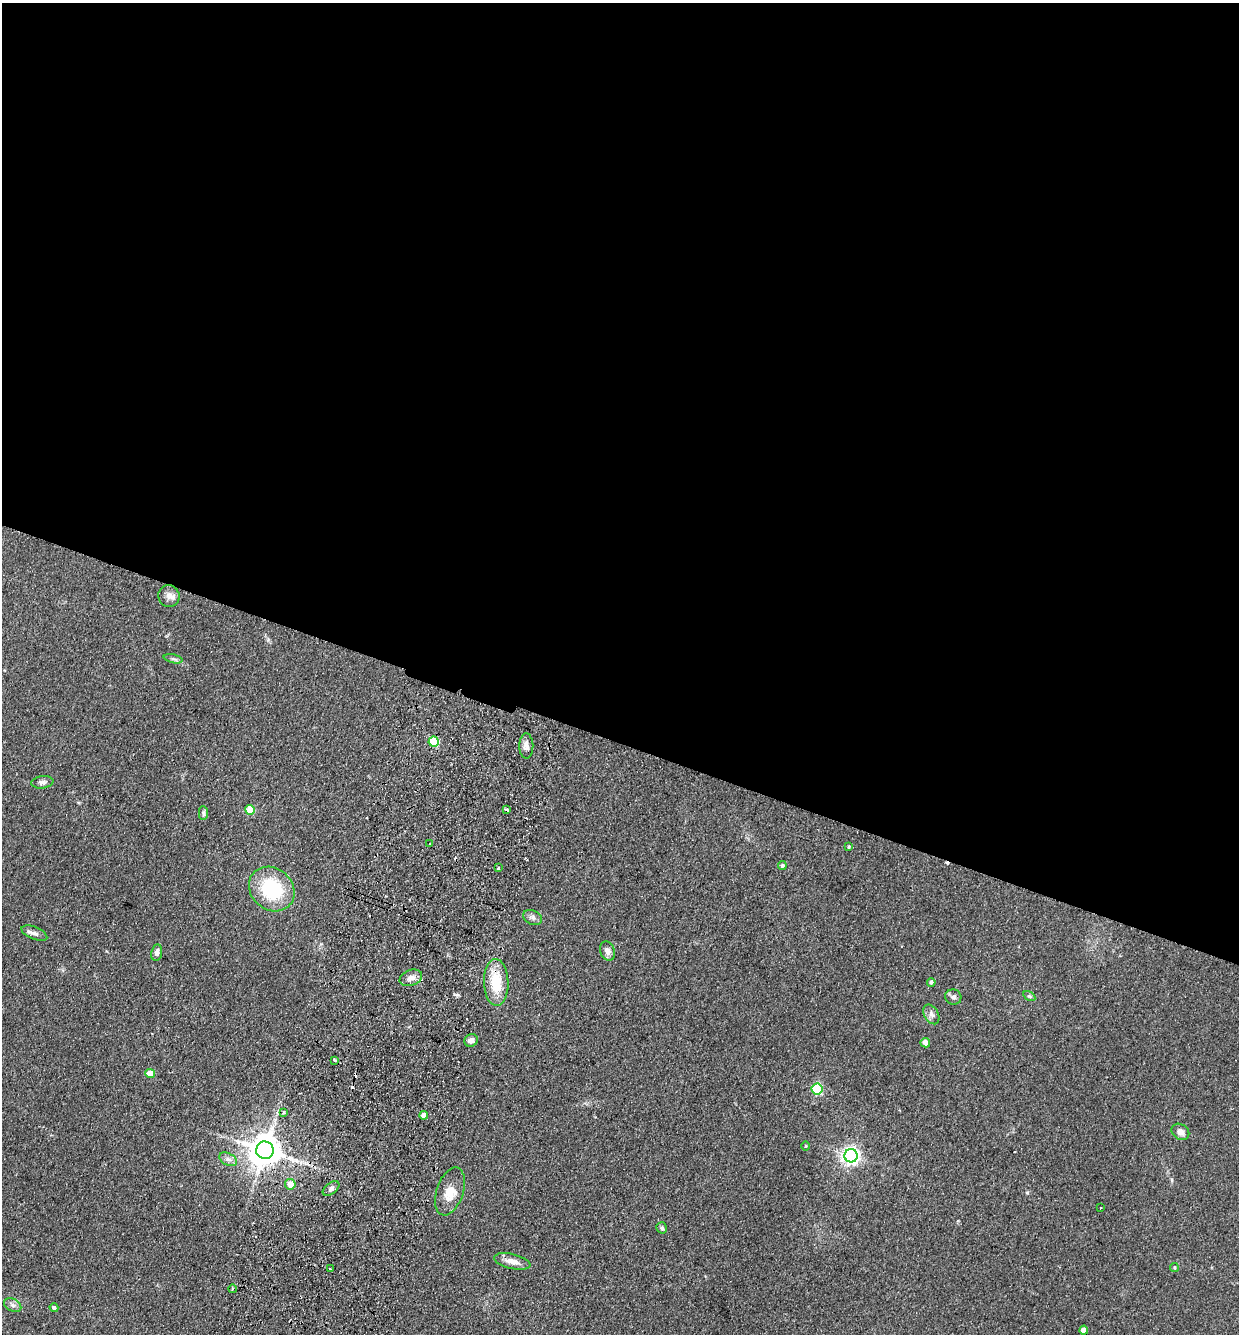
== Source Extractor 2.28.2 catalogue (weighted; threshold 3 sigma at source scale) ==
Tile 3 of 4 x 4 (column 3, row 1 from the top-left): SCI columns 2791-4027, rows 4016-5347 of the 5452 x 5368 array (HDU 1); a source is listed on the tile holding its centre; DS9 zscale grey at full resolution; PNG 1241 x 1336 px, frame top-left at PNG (2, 3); each listed source drawn as its Kron ellipse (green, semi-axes under 4 px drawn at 4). Shown black and unused: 56% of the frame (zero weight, under 2 of 3 exposures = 3% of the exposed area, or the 3 px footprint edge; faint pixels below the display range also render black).
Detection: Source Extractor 2.28.2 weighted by HDU 2 'WHT'; one run over the whole footprint, this tile lists its part. Background 0.15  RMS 0.011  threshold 0.0505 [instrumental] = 3 sigma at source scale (4.5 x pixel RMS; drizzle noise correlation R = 1.50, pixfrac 1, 0.05/0.05 arcsec/px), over >= 5 px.
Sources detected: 54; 6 cosmic-ray / hot-pixel residue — neither listed nor drawn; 1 inside a brighter listed object's ellipse — not listed separately; the other 47 listed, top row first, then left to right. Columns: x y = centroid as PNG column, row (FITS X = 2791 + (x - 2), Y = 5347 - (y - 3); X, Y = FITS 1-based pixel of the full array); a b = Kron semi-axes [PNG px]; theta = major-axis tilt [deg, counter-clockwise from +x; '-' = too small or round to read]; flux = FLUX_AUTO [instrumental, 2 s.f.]
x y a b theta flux
169 596 11 10 - 7.2
173 659 9 4 -12 2.3
434 742 5 5 - 66
526 746 12 7 -89 5.9
42 782 11 6 8 4.1
250 810 5 5 - 31
507 810 4 3 - 3.3
203 813 7 4 -90 2.4
430 844 3 2 - 2
849 847 4 3 - 1.3
782 866 4 4 - 2
498 868 3 3 - 1.6
272 889 24 20 -41 72
533 917 10 7 -23 3.9
34 933 14 6 -22 5.1
607 951 10 7 -67 5.8
157 953 8 5 79 4.8
411 978 11 8 19 7.8
496 982 23 12 -88 34
931 982 4 4 - 2.4
1029 996 7 4 -32 1.8
953 997 8 7 - 3.8
931 1014 11 7 -60 4.6
471 1040 7 6 - 5.9
925 1043 5 4 - 8.5
334 1060 3 3 - 4.1
150 1073 4 4 - 16
817 1089 5 5 - 100
284 1112 3 3 - 2.9
424 1115 4 4 - 9.2
1180 1132 9 7 -34 5.8
806 1146 5 3 - 0.82
265 1150 9 8 - 2200
851 1156 6 6 - 430
228 1159 9 6 -30 4.3
290 1184 5 5 - 14
331 1189 10 5 38 3.6
450 1191 25 13 72 18
1100 1207 3 3 - 3
662 1228 6 5 - 2
512 1261 18 7 -13 9.7
1174 1268 4 3 - 1.3
330 1269 3 3 - 1.8
232 1289 4 3 - 1.2
13 1305 9 6 -27 3.5
54 1308 4 4 - 2.3
1084 1330 4 4 - 9.4
Overlapping masked pixels (flux is a lower limit): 1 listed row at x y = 265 1150